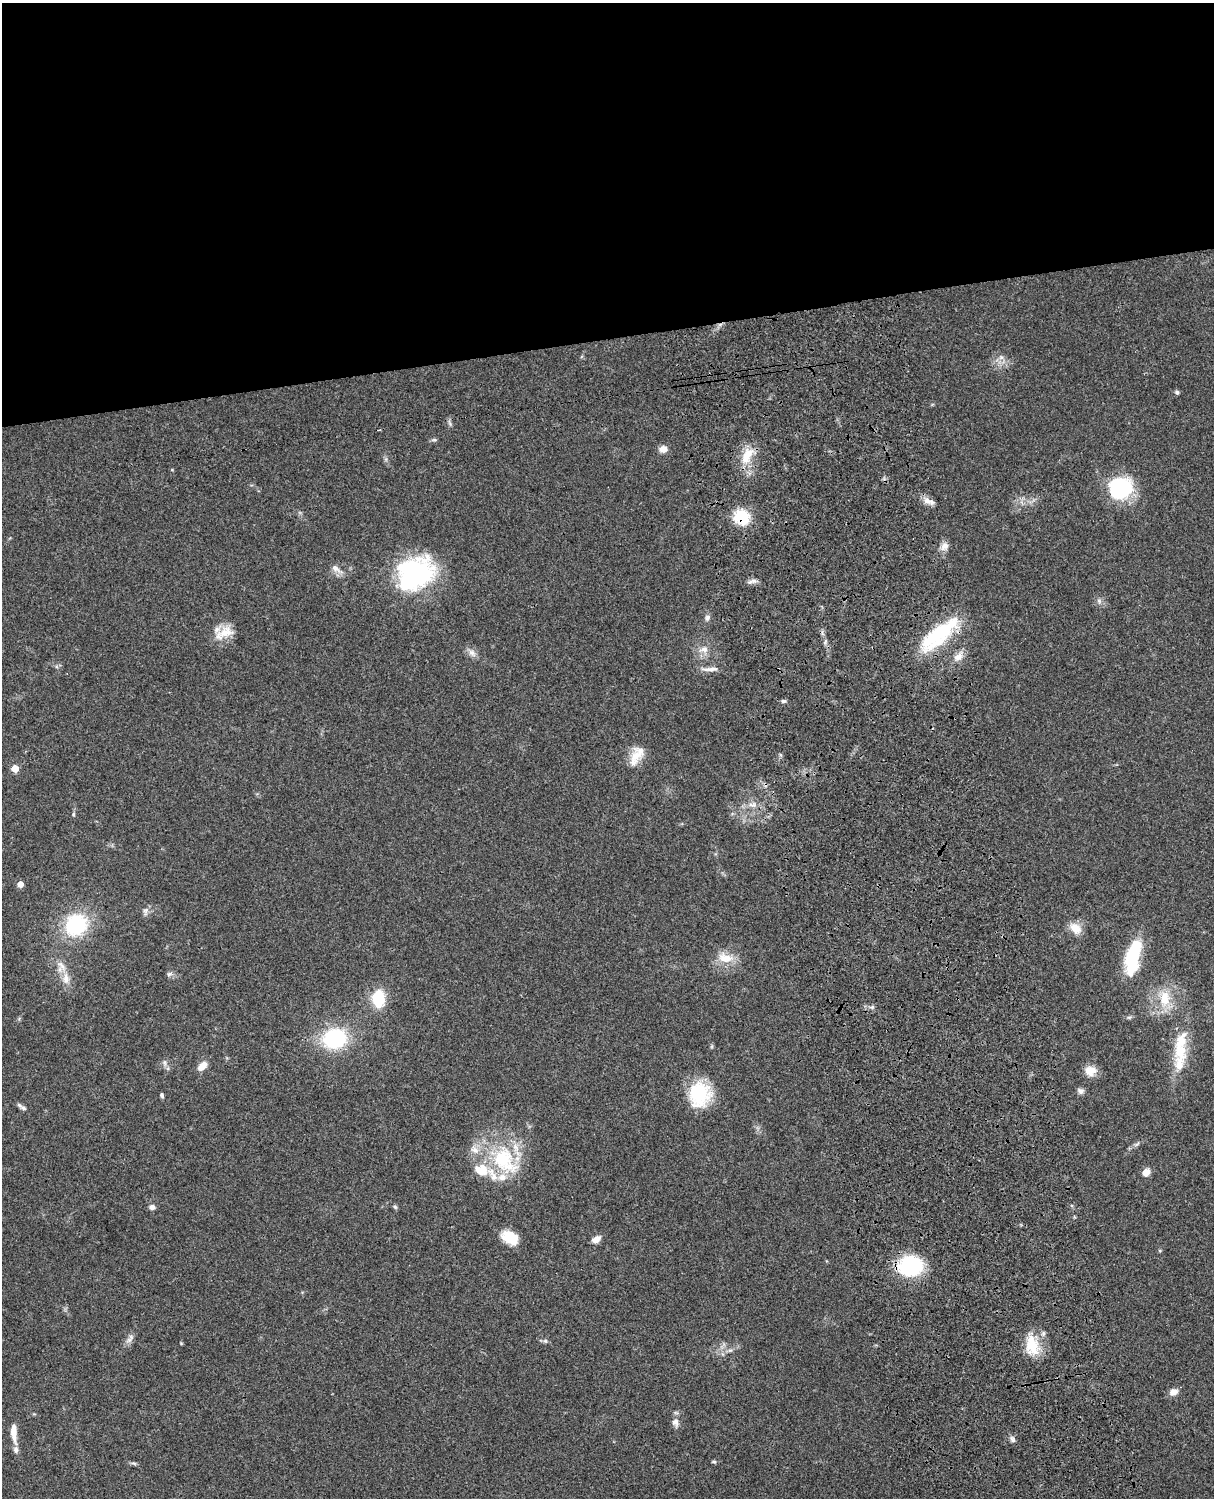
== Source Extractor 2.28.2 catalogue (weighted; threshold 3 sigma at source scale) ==
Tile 2 of 4 x 3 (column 2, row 1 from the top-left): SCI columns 1333-2544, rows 3270-4765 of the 5088 x 4929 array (HDU 1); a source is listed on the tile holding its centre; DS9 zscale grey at full resolution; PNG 1216 x 1500 px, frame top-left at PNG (2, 3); no overlay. Shown black and unused: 23% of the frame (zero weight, under 3 of 4 exposures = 6% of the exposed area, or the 3 px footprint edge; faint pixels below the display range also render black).
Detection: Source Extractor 2.28.2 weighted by HDU 2 'WHT'; one run over the whole footprint, this tile lists its part. Background 0.076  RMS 0.0057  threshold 0.0257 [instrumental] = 3 sigma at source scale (4.5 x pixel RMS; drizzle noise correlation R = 1.50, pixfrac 1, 0.05/0.05 arcsec/px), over >= 5 px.
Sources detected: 73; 10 inside a brighter listed object's ellipse — not listed separately; the other 63 listed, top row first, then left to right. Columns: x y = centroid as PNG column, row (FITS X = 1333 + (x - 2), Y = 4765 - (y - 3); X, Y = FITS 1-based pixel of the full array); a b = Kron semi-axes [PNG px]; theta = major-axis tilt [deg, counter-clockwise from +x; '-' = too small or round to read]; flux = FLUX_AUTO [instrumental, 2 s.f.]
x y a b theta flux
1001 357 7 6 - 1.9
1177 392 6 5 - 1.1
450 423 9 4 -59 1.2
379 430 3 3 - 0.6
434 440 8 4 7 0.94
663 449 8 6 14 4.7
747 456 27 14 69 12
1120 488 24 22 14 49
927 501 14 7 -31 4
742 517 15 14 - 21
944 546 12 9 43 3.4
336 569 20 7 -36 3.8
415 574 43 33 33 79
752 581 14 5 18 2.1
707 618 9 7 56 1.8
224 633 28 15 28 10
938 635 53 17 41 46
704 649 12 10 1 4.6
472 653 13 7 -45 3
958 657 14 10 33 4.7
710 669 26 5 1 3.6
783 701 7 5 12 1.1
636 756 19 18 - 9.8
15 769 5 5 - 9.5
753 805 13 7 4 3.7
73 814 6 4 90 0.7
20 884 5 5 - 5.2
146 910 10 5 27 1.8
76 925 22 20 46 45
1075 928 18 11 -43 6.6
1133 956 39 14 78 35
725 958 22 12 -10 9.2
169 974 9 5 19 1.4
66 979 17 9 -88 5.9
378 998 16 11 87 21
1165 999 23 13 90 14
334 1038 21 18 12 48
1180 1052 28 19 -81 16
164 1063 11 5 -80 1.7
202 1066 13 7 40 5.1
1090 1071 14 11 0 7.1
1080 1091 9 8 - 2
700 1094 28 24 82 29
162 1095 5 3 - 1.1
23 1108 9 5 -33 1.5
1137 1144 9 4 35 1.4
504 1160 47 30 -52 46
1146 1172 7 6 - 5.8
152 1207 7 6 - 2.1
395 1207 6 5 - 0.94
510 1238 18 12 -32 13
596 1239 10 6 29 4
910 1266 20 18 12 56
130 1339 16 6 57 2.9
545 1341 6 5 - 1.1
1032 1346 28 16 -79 15
730 1350 7 4 18 1.1
1173 1392 11 8 14 3.4
675 1422 12 9 -84 3.2
14 1433 25 7 -85 6.9
1012 1439 10 6 -64 1.8
714 1462 6 4 -16 0.82
134 1463 9 3 -13 1.1
Overlapping masked pixels (flux is a lower limit): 2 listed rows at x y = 742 517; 910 1266
Unlisted compact peaks at least as high as the median listed source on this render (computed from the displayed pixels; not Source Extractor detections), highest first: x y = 872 1007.